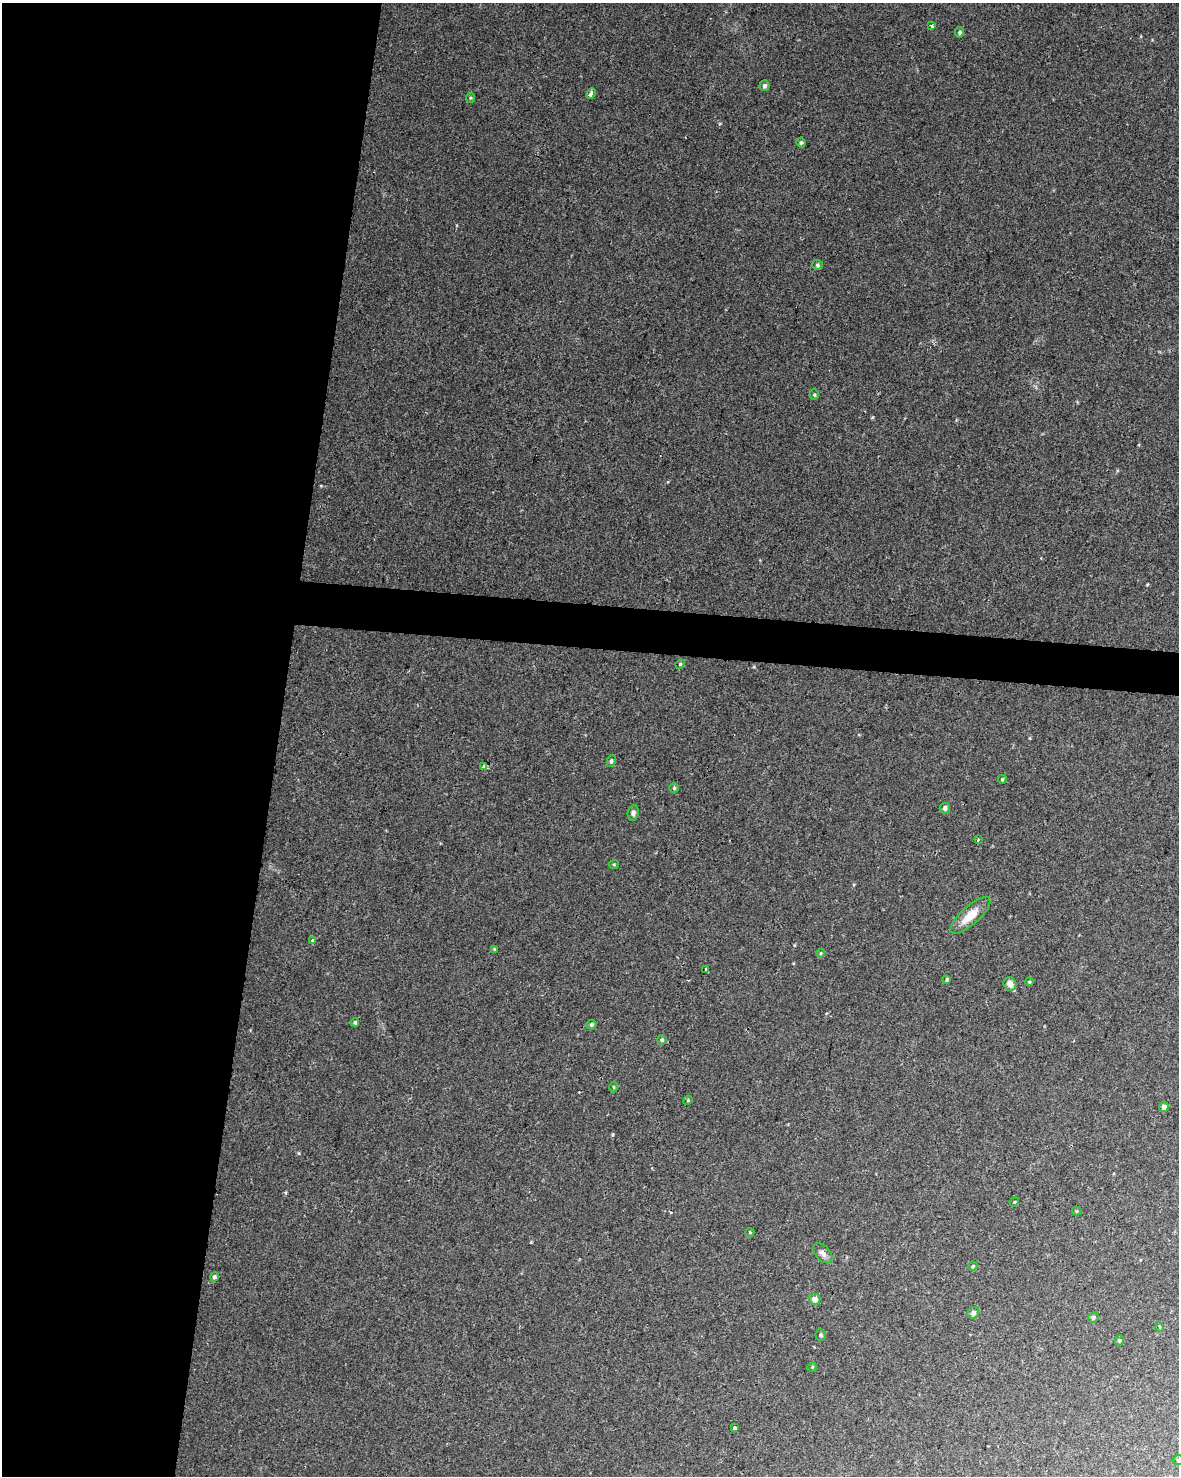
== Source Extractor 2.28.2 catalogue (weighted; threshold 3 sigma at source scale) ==
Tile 5 of 4 x 3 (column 1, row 2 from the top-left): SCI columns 8-1184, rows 1760-3233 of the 4715 x 4936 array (HDU 1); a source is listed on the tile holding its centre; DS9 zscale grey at full resolution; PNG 1181 x 1478 px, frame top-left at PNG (2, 3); each listed source drawn as its Kron ellipse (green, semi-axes under 4 px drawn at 4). Shown black and unused: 26% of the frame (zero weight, under 2 of 3 exposures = <1% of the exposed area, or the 3 px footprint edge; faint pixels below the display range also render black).
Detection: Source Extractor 2.28.2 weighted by HDU 2 'WHT'; one run over the whole footprint, this tile lists its part. Background 0.045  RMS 0.0065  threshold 0.0291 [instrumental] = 3 sigma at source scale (4.5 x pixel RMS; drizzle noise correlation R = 1.50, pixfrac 1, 0.0396/0.0396 arcsec/px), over >= 5 px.
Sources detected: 48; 1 cosmic-ray / hot-pixel residue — neither listed nor drawn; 1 inside a brighter listed object's ellipse — not listed separately; the other 46 listed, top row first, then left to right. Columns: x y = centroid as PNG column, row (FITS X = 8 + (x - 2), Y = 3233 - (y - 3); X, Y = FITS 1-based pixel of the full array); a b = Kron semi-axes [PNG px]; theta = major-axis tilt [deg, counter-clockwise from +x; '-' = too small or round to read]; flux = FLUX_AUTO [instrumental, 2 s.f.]
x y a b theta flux
932 25 3 3 - 1.4
960 32 5 4 - 1.4
764 86 5 5 - 1.7
591 93 5 3 - 4.7
470 98 5 4 - 0.8
801 143 5 4 - 1.1
817 265 5 5 - 1.2
814 395 5 4 - 0.86
680 664 5 4 - 0.75
611 761 6 4 81 1.3
483 766 4 4 - 1.6
1002 779 4 3 - 0.72
674 788 4 4 - 0.86
945 808 5 5 - 2.1
633 813 8 5 80 1.9
978 840 4 3 - 1
614 864 5 4 - 0.74
970 915 25 9 42 12
313 940 4 4 - 2.3
495 950 4 4 - 0.84
821 953 4 3 - 0.62
706 969 3 3 - 1.2
947 979 4 3 - 0.76
1029 982 4 4 - 0.68
1010 984 7 6 - 3.7
355 1022 4 4 - 1
591 1025 5 4 - 1.2
662 1040 4 4 - 1.1
613 1087 5 3 - 0.72
688 1100 5 4 - 0.63
1164 1107 5 4 - 2.9
1014 1202 5 4 - 0.7
1077 1211 5 4 - 0.76
750 1232 4 4 - 0.61
823 1253 12 7 -47 3.3
973 1266 5 4 - 0.8
214 1277 4 4 - 1.3
815 1299 6 5 - 3.4
973 1313 6 5 - 2.4
1093 1317 5 5 - 1.3
1160 1327 5 3 - 0.48
821 1335 6 5 - 1.3
1119 1341 5 4 - 0.85
812 1367 5 3 - 0.56
734 1428 4 3 - 1.7
1178 1460 5 5 - 0.8
Isophote crosses this tile's border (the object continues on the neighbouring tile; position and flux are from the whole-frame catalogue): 1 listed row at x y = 1178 1460